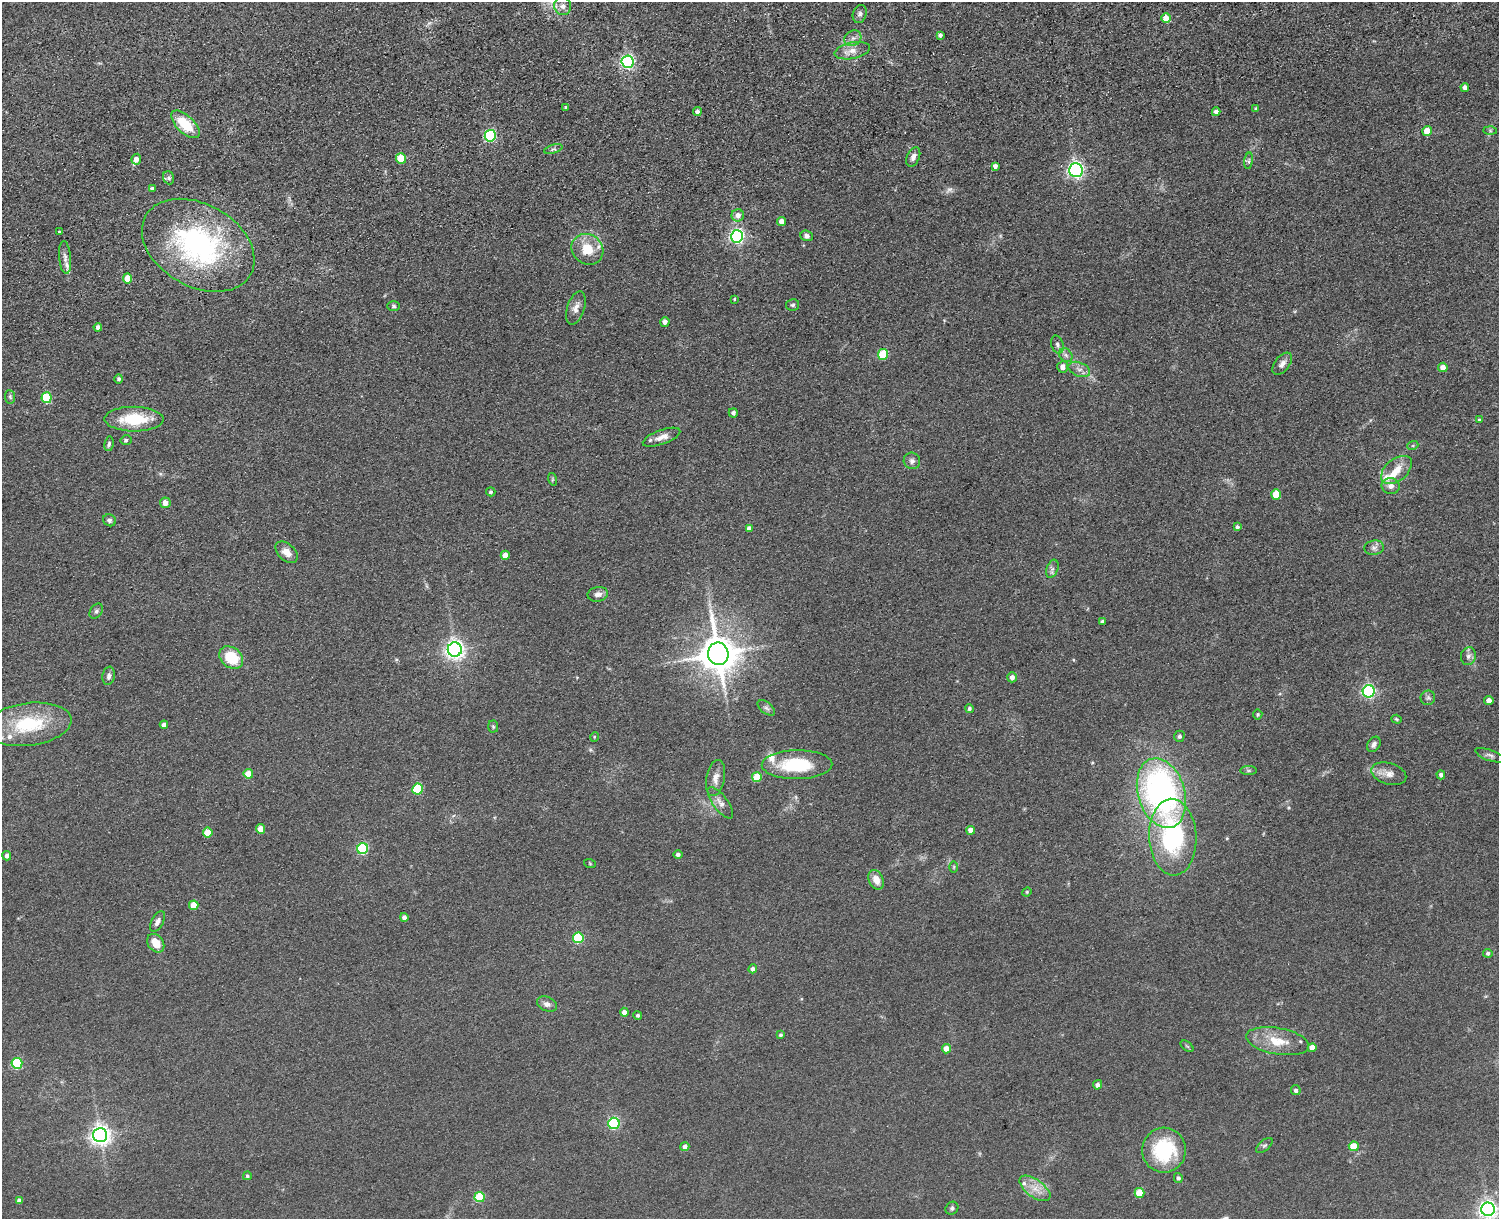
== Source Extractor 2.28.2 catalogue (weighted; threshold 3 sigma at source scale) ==
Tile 8 of 3 x 4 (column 2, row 3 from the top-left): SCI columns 1770-3266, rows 1378-2594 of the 5149 x 5188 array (HDU 1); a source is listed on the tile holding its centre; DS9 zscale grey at full resolution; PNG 1501 x 1221 px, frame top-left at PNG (2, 2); each listed source drawn as its Kron ellipse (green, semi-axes under 4 px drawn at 4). Shown black and unused: <1% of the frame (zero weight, under 3 of 5 exposures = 11% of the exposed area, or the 3 px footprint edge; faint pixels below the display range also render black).
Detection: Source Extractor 2.28.2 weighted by HDU 2 'WHT'; one run over the whole footprint, this tile lists its part. Background 0.0747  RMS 0.0081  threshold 0.0365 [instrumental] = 3 sigma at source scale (4.5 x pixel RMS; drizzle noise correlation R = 1.50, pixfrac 1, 0.05/0.05 arcsec/px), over >= 5 px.
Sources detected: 156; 1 too faint to see at this stretch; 1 long thin detection or spike segment (spike, bleed or trail) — neither listed nor drawn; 7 inside a brighter listed object's ellipse — not listed separately; the other 147 listed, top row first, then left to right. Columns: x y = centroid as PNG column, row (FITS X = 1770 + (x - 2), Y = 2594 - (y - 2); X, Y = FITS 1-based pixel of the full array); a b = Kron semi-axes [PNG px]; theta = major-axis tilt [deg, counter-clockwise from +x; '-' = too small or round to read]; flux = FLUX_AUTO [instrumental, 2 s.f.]
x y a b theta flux
563 6 9 8 - 4.1
860 14 9 6 72 2.5
1166 18 5 4 - 8.6
940 35 4 4 - 2.3
853 38 9 7 35 3.5
852 51 18 8 12 6.8
627 62 6 6 - 170
1465 87 4 4 - 4
566 107 4 4 - 0.95
1256 109 4 3 - 1.3
697 111 4 4 - 2.6
1216 112 4 4 - 3.6
185 124 18 8 -44 26
1427 131 5 4 - 14
1490 131 7 4 -1 1.4
490 136 6 5 - 100
553 149 9 4 17 1.6
913 157 10 6 66 3.7
401 158 5 5 - 29
136 159 5 4 - 4.8
1249 161 8 4 82 1.5
995 166 4 4 - 2.8
1076 170 7 6 - 240
169 178 7 5 -68 1.7
152 188 4 3 - 2.7
738 215 6 6 - 5
781 221 4 4 - 6.3
59 232 3 3 - 0.81
737 236 6 6 - 210
807 236 6 5 - 2.6
198 245 60 41 -29 160
587 249 16 14 -37 18
65 257 16 6 -85 4.5
127 278 5 4 - 12
734 299 3 3 - 0.78
793 305 6 5 - 1.5
394 306 6 5 - 1.4
576 308 17 8 72 5.5
665 322 5 4 - 3.6
98 327 4 4 - 3.3
1057 345 9 6 -73 2.3
883 354 5 5 - 37
1066 355 7 6 - 2.4
1282 364 13 7 52 4
1063 367 5 5 - 4.6
1443 367 4 4 - 6
1079 369 11 7 -22 3.9
119 379 5 4 - 1.9
10 397 6 5 - 1.4
46 398 5 5 - 43
733 413 4 4 - 1.8
134 419 29 12 0 33
1479 420 4 3 - 0.85
661 437 20 7 20 6.5
126 440 5 5 - 1.7
109 444 7 4 80 1.7
1413 445 5 3 - 0.88
912 461 8 8 - 3
1396 470 18 11 39 11
552 479 6 4 -72 0.93
1391 486 9 8 - 4
491 492 4 4 - 1.4
1276 494 5 5 - 18
165 503 5 5 - 6.5
109 520 7 6 - 2
1237 527 4 3 - 1.9
749 528 4 4 - 3.4
1374 548 10 7 7 2.8
287 552 13 8 -42 7.6
505 555 4 4 - 7.4
1052 569 9 5 71 2.6
598 594 10 7 10 3.8
96 611 8 6 53 1.9
1102 621 4 3 - 1.5
455 650 7 7 - 380
718 654 11 10 - 2200
1468 656 9 7 74 3.2
231 657 13 10 -38 26
109 676 9 6 80 2.8
1012 677 5 4 - 3.6
1369 691 6 6 - 150
1428 698 7 7 - 1.9
1489 700 4 4 - 4.5
766 708 10 5 -38 2.2
969 709 4 4 - 1.8
1258 715 5 5 - 1
1396 719 5 4 - 0.99
29 724 43 21 7 53
164 725 4 4 - 4.4
493 727 6 5 - 1.2
1179 736 5 5 - 1.9
594 737 5 3 - 0.62
1374 744 8 6 58 2.9
1490 755 15 5 -20 2.6
797 765 35 14 1 43
1248 770 8 4 0 1.3
248 774 5 4 - 12
1389 774 18 10 -16 7
1441 775 4 4 - 2.1
757 777 5 5 - 19
716 778 18 9 80 5.8
418 789 5 5 - 46
1161 793 36 23 -73 240
720 803 19 7 -53 5.2
261 829 5 4 - 11
971 830 4 4 - 6.4
208 832 5 5 - 18
1173 837 38 23 -87 96
363 849 5 5 - 74
678 854 4 4 - 2.1
7 856 4 4 - 3.4
590 864 6 4 -20 0.77
954 867 6 3 89 0.81
876 880 10 7 -65 7.3
1027 892 5 4 - 0.85
194 905 5 4 - 15
404 917 4 4 - 3.4
158 921 11 5 62 3.4
578 938 5 5 - 46
156 943 10 7 -54 11
1488 953 4 4 - 2.1
753 969 4 4 - 3.1
547 1004 10 7 -21 3.6
624 1012 4 4 - 4.1
638 1015 4 4 - 1.6
781 1035 4 4 - 1.4
1278 1041 32 13 -10 21
1187 1046 7 4 -37 1.1
1312 1048 4 4 - 6.4
946 1049 5 4 - 8.3
17 1063 5 5 - 57
1098 1085 5 4 - 3.2
1296 1090 5 5 - 2.1
614 1123 5 5 - 99
100 1135 7 7 - 460
1264 1145 10 5 40 1.6
1354 1146 5 5 - 18
685 1147 4 4 - 4.1
1164 1150 22 22 - 53
247 1176 4 4 - 1.3
1178 1178 5 4 - 1.8
1035 1188 18 8 -36 8.7
1140 1193 5 5 - 22
480 1197 5 5 - 36
19 1201 4 4 - 2.9
952 1208 7 6 - 1.7
1488 1209 7 6 - 370
Isophote crosses this tile's border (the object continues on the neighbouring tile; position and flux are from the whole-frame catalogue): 2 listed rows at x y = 563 6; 1488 1209